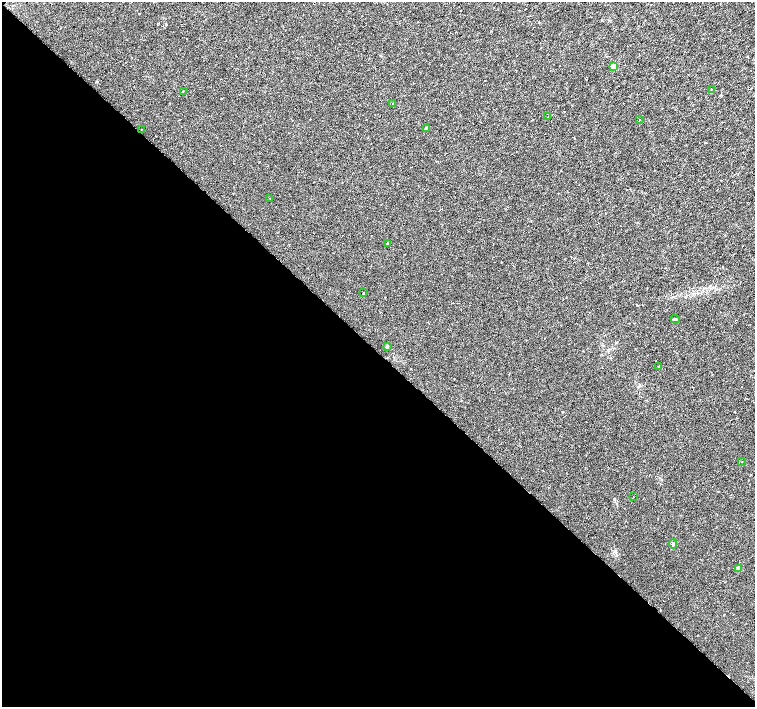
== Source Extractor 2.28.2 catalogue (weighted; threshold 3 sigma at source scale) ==
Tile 9 of 4 x 4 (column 1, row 3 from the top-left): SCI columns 1-1505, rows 1567-2975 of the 6024 x 6017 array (HDU 1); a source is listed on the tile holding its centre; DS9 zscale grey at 2 x 2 block average (1 PNG px = mean of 2 x 2 image px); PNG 757 x 709 px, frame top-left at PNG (2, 2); each listed source drawn as its Kron ellipse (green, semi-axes under 4 px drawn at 4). Shown black and unused: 50% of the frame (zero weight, under 3 of 6 exposures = <1% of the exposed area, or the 3 px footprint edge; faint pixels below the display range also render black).
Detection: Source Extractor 2.28.2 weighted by HDU 2 'WHT'; one run over the whole footprint, this tile lists its part. Background 0.0116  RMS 0.0035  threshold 0.0144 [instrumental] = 3 sigma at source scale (4.09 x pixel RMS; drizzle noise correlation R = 1.36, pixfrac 0.8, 0.0396/0.0396 arcsec/px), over >= 5 px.
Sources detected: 18; all 18 listed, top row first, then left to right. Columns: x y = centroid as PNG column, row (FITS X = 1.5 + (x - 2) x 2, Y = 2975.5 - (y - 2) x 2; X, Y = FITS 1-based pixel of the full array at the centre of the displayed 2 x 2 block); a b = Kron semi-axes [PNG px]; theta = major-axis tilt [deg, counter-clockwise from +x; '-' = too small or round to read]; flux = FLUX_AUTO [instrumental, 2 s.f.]
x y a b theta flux
613 67 3 3 - 9.4
711 89 2 2 - 0.32
183 91 2 2 - 0.31
393 104 2 2 - 0.57
548 117 2 2 - 0.29
639 119 2 2 - 0.32
427 128 4 3 - 1.4
141 129 2 2 - 0.33
269 198 2 2 - 0.28
387 244 2 2 - 0.79
363 293 2 2 - 0.41
675 319 4 2 - 0.81
387 347 4 2 - 0.6
659 367 2 2 - 0.49
742 462 2 2 - 0.23
633 497 2 2 - 0.18
673 544 5 2 - 0.62
739 568 3 2 - 6.7
Diffuse or blended objects may show on this block-average render without a row.